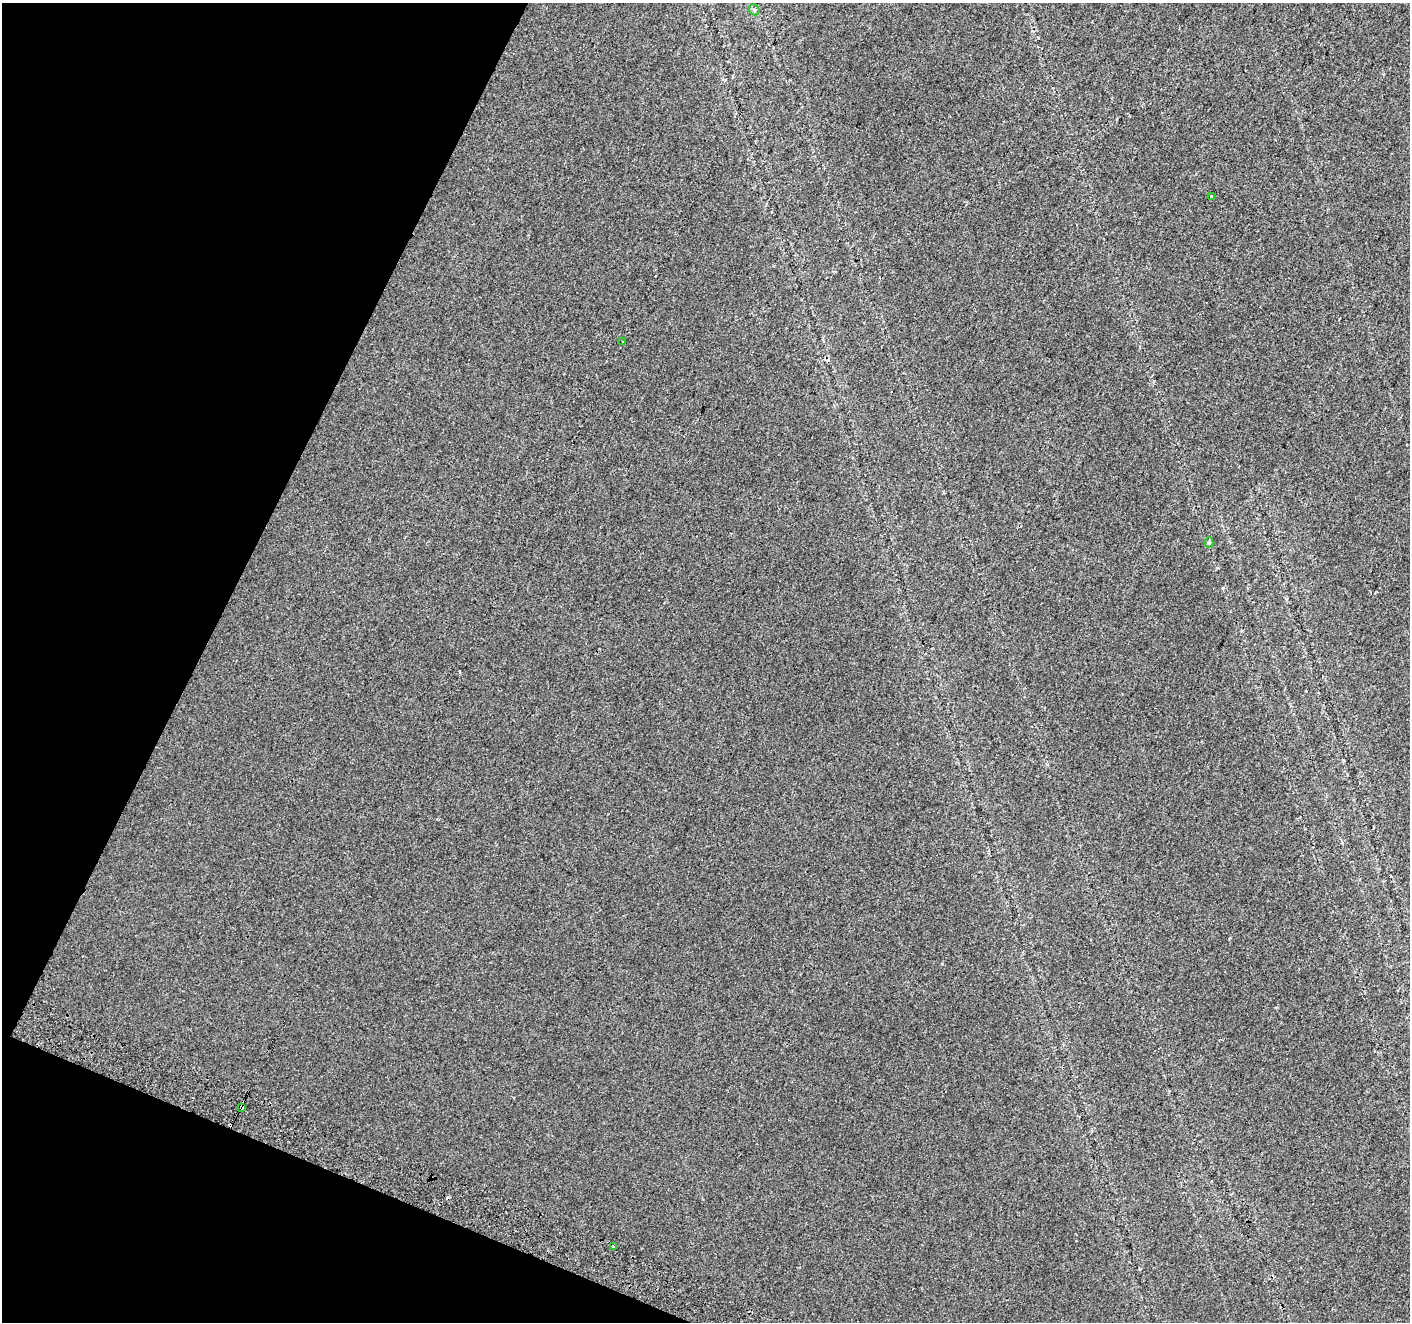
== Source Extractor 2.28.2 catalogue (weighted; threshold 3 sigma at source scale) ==
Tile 9 of 4 x 4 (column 1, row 3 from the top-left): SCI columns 18-1425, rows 1566-2885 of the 5675 x 5835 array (HDU 1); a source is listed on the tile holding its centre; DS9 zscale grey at full resolution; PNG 1412 x 1324 px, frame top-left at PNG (2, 3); each listed source drawn as its Kron ellipse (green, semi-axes under 4 px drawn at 4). Shown black and unused: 20% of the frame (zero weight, under 2 of 3 exposures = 2% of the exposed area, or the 3 px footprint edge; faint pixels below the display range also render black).
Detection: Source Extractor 2.28.2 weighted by HDU 2 'WHT'; one run over the whole footprint, this tile lists its part. Background 0.00739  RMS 0.0069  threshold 0.0312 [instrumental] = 3 sigma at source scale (4.5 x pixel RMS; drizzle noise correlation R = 1.50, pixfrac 1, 0.0396/0.0396 arcsec/px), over >= 5 px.
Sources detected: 12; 6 cosmic-ray / hot-pixel residue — neither listed nor drawn; the other 6 listed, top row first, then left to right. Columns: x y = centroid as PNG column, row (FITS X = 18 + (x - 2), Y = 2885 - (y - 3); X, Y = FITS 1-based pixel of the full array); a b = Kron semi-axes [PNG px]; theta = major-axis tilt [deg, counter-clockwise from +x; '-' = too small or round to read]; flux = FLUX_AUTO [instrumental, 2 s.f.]
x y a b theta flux
754 10 6 5 - 1.1
1211 196 3 2 - 0.72
622 342 3 2 - 1
1209 543 5 4 - 0.96
242 1107 4 3 - 4.6
613 1247 3 3 - 8
Overlapping masked pixels (flux is a lower limit): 2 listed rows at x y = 242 1107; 613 1247